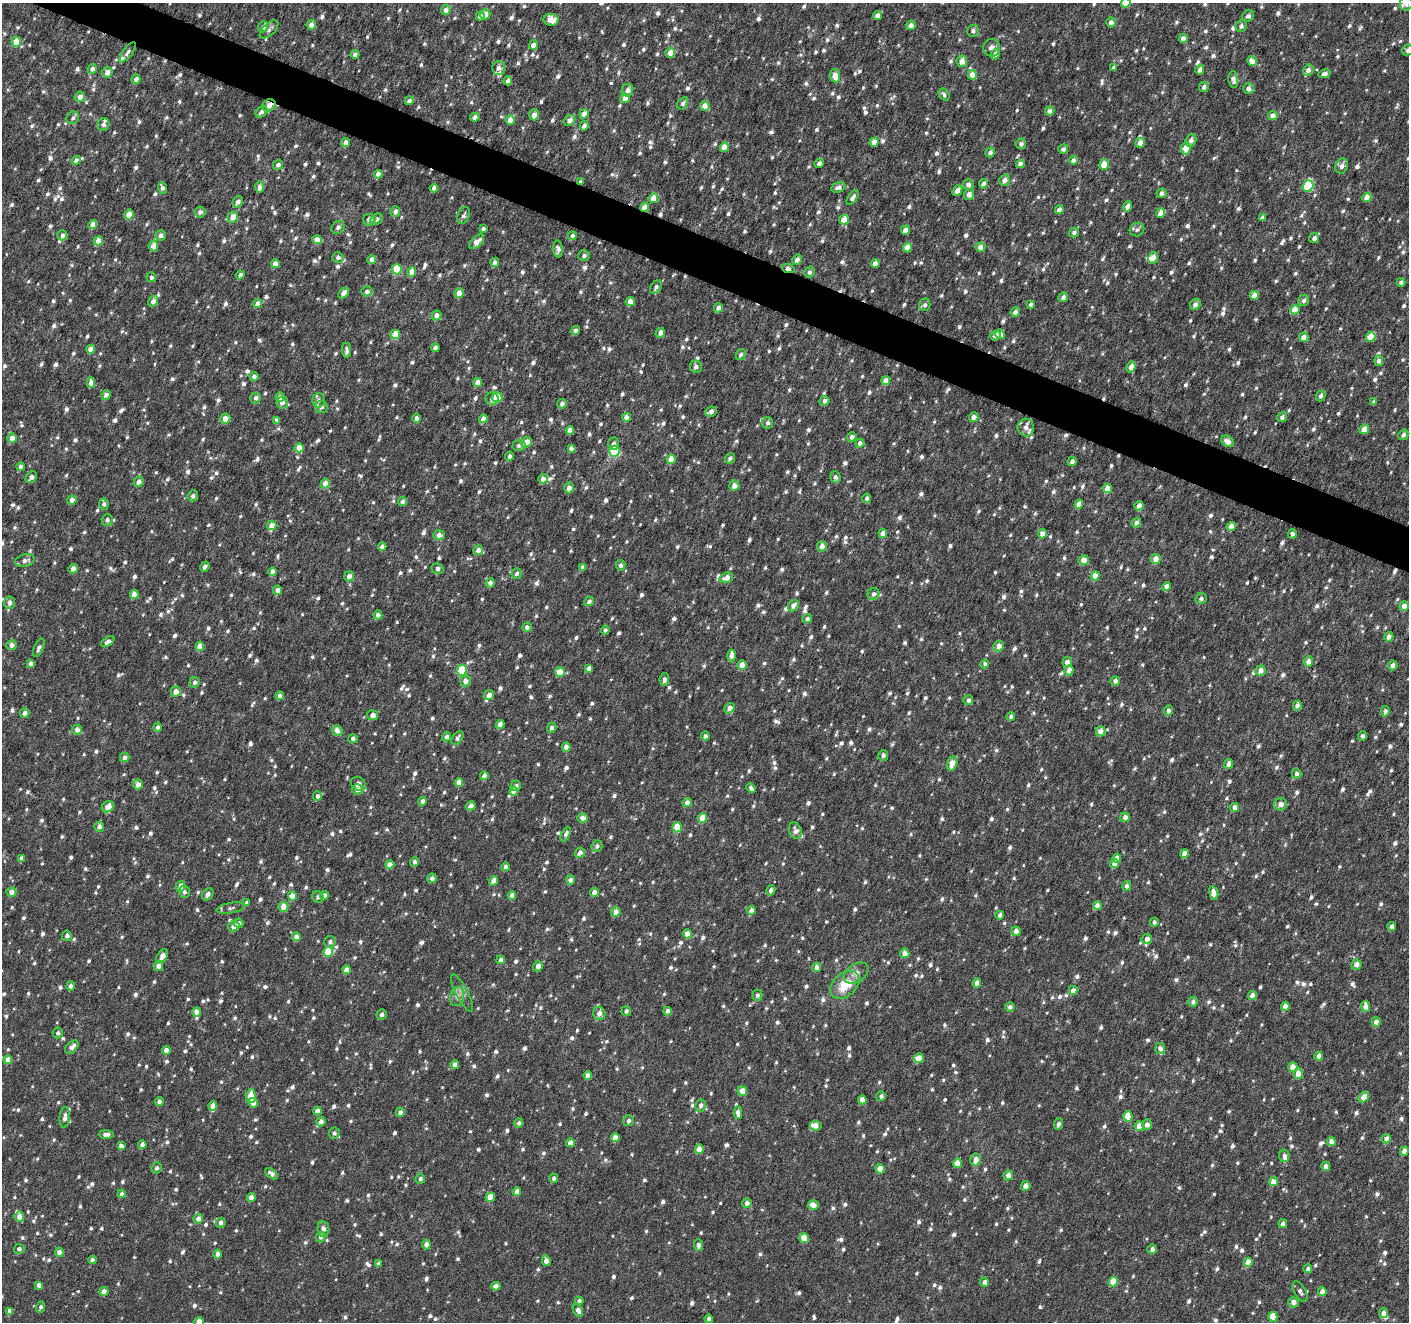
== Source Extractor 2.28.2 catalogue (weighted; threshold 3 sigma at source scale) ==
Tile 11 of 4 x 4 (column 3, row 3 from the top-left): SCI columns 2816-4222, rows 1526-2845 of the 5637 x 5756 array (HDU 1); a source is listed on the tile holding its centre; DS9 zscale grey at full resolution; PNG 1411 x 1324 px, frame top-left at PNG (2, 3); each listed source drawn as its Kron ellipse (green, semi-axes under 4 px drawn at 4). Shown black and unused: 3% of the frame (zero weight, under 4 of 8 exposures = <1% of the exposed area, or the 3 px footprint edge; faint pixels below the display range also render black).
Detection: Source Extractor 2.28.2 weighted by HDU 2 'WHT'; one run over the whole footprint, this tile lists its part. Background 0.00264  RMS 0.0016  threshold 0.00663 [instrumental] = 3 sigma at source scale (4.09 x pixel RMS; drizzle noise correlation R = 1.36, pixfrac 0.8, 0.0396/0.0396 arcsec/px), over >= 5 px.
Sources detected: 1752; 1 too faint to see at this stretch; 2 cosmic-ray / hot-pixel residue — neither listed nor drawn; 26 inside a brighter listed object's ellipse — not listed separately; of the other 1723, all 500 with FLUX_AUTO >= 0.459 (the completeness limit of this list) listed and drawn (1223 fainter detections not listed), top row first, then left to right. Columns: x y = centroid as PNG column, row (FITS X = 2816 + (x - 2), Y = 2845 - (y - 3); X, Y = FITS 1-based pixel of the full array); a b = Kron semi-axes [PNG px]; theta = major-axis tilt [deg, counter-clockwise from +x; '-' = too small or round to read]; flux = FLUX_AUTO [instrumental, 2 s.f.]
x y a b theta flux
1126 3 5 4 - 3
1406 4 7 6 - 0.49
446 10 5 4 - 0.88
485 14 5 5 - 1.2
480 16 4 4 - 0.74
877 16 4 4 - 1.1
1248 16 6 5 - 0.57
551 20 7 5 -10 2
1111 22 5 4 - 0.83
311 25 5 4 - 0.89
911 25 5 4 - 0.84
1241 26 6 5 - 0.53
263 27 5 5 - 0.52
269 29 11 6 43 0.51
973 31 6 6 - 0.51
1183 38 4 4 - 0.87
16 42 5 4 - 2.2
533 45 5 4 - 1.1
992 48 8 8 - 0.76
1408 50 6 5 - 0.57
128 52 12 4 53 0.53
670 53 5 5 - 1.5
355 54 4 4 - 0.61
995 54 5 4 - 1.1
962 61 5 5 - 1.2
1252 61 5 4 - 1.7
1114 67 4 4 - 0.72
498 68 7 6 - 0.82
92 69 5 4 - 0.55
1200 70 5 4 - 0.81
1308 70 6 5 - 0.82
107 72 5 5 - 1.1
1325 74 6 4 13 0.6
972 75 4 4 - 1.7
835 76 6 5 - 1.8
136 79 5 4 - 0.66
1233 79 8 5 -85 0.73
508 81 4 4 - 0.92
1204 87 5 5 - 0.55
1248 88 5 5 - 0.72
627 90 6 5 - 0.8
944 95 6 5 - 0.48
80 97 5 5 - 1
625 98 5 4 - 1.5
409 101 4 4 - 0.75
683 103 7 4 57 0.46
269 105 7 6 - 1.2
705 106 5 5 - 1.3
1050 111 4 4 - 0.8
261 112 6 4 40 0.63
584 114 5 4 - 1.1
534 115 5 4 - 1.1
1273 116 4 4 - 1.2
475 117 4 4 - 0.8
73 118 7 5 48 0.5
510 120 5 4 - 1.5
570 120 6 5 - 0.8
103 125 6 6 - 0.57
584 126 5 4 - 0.77
1191 140 6 5 - 0.83
874 142 4 4 - 1.4
346 143 4 4 - 0.85
1140 143 5 4 - 0.95
1021 144 5 5 - 0.54
724 147 5 4 - 1.8
1186 148 6 5 - 2.2
1063 149 5 5 - 0.52
990 152 5 4 - 0.65
76 160 5 4 - 0.55
1073 160 4 4 - 0.55
819 163 5 4 - 0.48
1020 164 4 4 - 0.9
278 165 5 4 - 0.58
1104 165 5 4 - 3
1342 166 8 6 65 0.81
378 174 4 4 - 1.2
1005 180 6 5 - 0.9
580 182 4 4 - 0.52
983 184 5 4 - 0.7
969 185 5 5 - 0.84
1308 186 6 5 - 8.9
259 187 5 4 - 0.95
838 187 7 5 18 0.7
162 188 6 4 -71 0.57
434 188 4 4 - 0.84
957 190 6 4 49 1.1
1161 193 5 4 - 0.68
969 194 5 5 - 0.97
853 197 8 4 56 0.64
1367 197 4 4 - 1.8
653 198 5 4 - 1.8
238 202 6 4 59 0.65
1127 206 5 4 - 0.69
645 207 4 4 - 1.8
1059 210 4 4 - 0.95
200 212 5 5 - 0.65
395 212 5 5 - 0.67
1161 213 4 4 - 1.7
129 214 5 4 - 1.9
464 215 9 5 64 0.46
233 217 5 5 - 1.6
1262 218 4 4 - 0.6
377 219 6 5 - 0.47
369 220 6 6 - 0.89
844 220 5 5 - 2.1
93 224 4 4 - 1.3
338 227 7 6 - 0.55
483 229 4 4 - 0.5
905 230 5 4 - 1.2
1137 230 7 6 - 0.47
1074 233 5 4 - 0.51
62 235 5 5 - 0.55
161 236 5 5 - 0.57
572 236 4 4 - 0.55
1314 238 5 5 - 0.61
317 240 4 4 - 1.3
98 241 4 4 - 2.2
477 242 9 5 42 1.3
153 246 5 5 - 1.4
980 247 5 4 - 0.86
907 248 5 4 - 2.2
558 249 8 4 -86 0.54
584 255 6 5 - 0.46
338 258 5 5 - 0.47
1153 258 6 5 - 0.96
372 259 4 4 - 0.84
797 260 5 4 - 0.84
495 262 4 4 - 0.68
875 263 4 4 - 1.1
275 264 4 4 - 1
788 268 6 4 -18 0.85
397 269 5 5 - 5.6
412 272 5 4 - 1.7
809 272 5 5 - 0.48
240 275 4 4 - 0.58
151 277 5 5 - 0.5
1401 282 4 4 - 0.48
656 287 7 5 59 0.48
367 291 5 5 - 0.68
344 293 6 4 47 1
459 293 5 4 - 1.3
1254 295 4 4 - 1.6
1063 297 5 4 - 0.56
1304 300 6 5 - 0.51
153 301 6 5 - 0.66
630 301 5 4 - 1
258 303 4 4 - 1.2
1031 304 4 3 - 0.48
1195 304 6 5 - 0.95
925 305 6 5 - 0.46
718 308 5 4 - 1.1
1295 310 5 4 - 2.4
1015 312 5 4 - 0.62
437 315 5 4 - 0.68
575 330 4 4 - 0.56
660 333 5 4 - 0.85
395 334 5 4 - 2.4
1000 334 5 4 - 0.88
995 336 5 5 - 0.67
1304 337 5 4 - 1.2
1371 337 5 5 - 3.8
435 348 4 4 - 0.51
91 349 4 4 - 1.3
347 350 7 4 -83 0.54
741 354 5 4 - 0.48
1379 361 5 4 - 0.62
696 367 6 6 - 0.61
1131 367 5 4 - 0.97
254 376 4 4 - 0.62
886 381 4 4 - 1.9
478 382 4 4 - 1.2
91 383 5 4 - 0.9
106 395 5 4 - 0.78
1321 396 5 4 - 0.47
280 397 4 4 - 0.91
497 397 5 5 - 3.4
256 398 6 5 - 0.57
492 399 6 6 - 0.63
319 400 7 6 - 0.65
825 401 5 5 - 0.61
282 402 6 6 - 0.87
1374 402 4 3 - 0.48
562 404 5 4 - 0.51
321 407 6 6 - 0.61
711 412 6 5 - 0.8
626 417 4 4 - 0.73
974 417 5 4 - 0.84
1282 417 5 4 - 0.49
225 418 5 5 - 1.5
417 418 4 4 - 0.61
483 419 4 4 - 1.3
277 420 4 4 - 0.51
768 423 6 5 - 0.48
1026 428 9 8 - 0.77
1364 429 5 4 - 1.7
570 430 4 4 - 1.1
1403 435 5 5 - 0.55
852 437 5 4 - 0.56
12 438 5 4 - 1.2
1228 441 7 5 -35 0.96
526 442 6 4 42 1.8
860 443 4 4 - 0.59
614 444 6 5 - 0.49
519 445 6 5 - 0.47
299 448 4 4 - 2.2
571 448 4 4 - 0.6
615 451 5 5 - 8.8
509 456 4 4 - 0.54
730 458 5 4 - 0.48
671 459 5 4 - 2.1
1072 461 5 4 - 0.7
21 467 4 4 - 0.68
31 477 6 4 47 0.57
835 477 6 5 - 0.59
543 479 5 4 - 0.92
139 482 5 5 - 0.81
325 484 5 4 - 1.8
734 486 5 5 - 1
569 488 5 5 - 0.82
1108 488 4 4 - 1.6
193 496 5 5 - 0.48
867 498 4 4 - 0.48
72 500 4 4 - 0.88
402 501 5 4 - 0.52
104 504 6 5 - 0.53
1079 504 4 4 - 1.3
1139 506 5 4 - 0.8
107 520 6 5 - 0.46
1136 523 5 4 - 0.49
272 525 5 4 - 1.6
1231 526 4 4 - 1.2
883 533 4 4 - 1.1
1042 534 4 4 - 1.2
1292 534 5 4 - 0.5
439 535 6 5 - 1
822 546 5 5 - 1
382 547 4 4 - 0.62
478 550 5 5 - 0.98
1156 559 5 4 - 1.5
25 560 10 6 14 0.67
1084 560 5 5 - 1.2
621 565 5 5 - 0.49
205 567 5 3 - 0.46
583 567 4 4 - 0.83
73 569 5 4 - 0.82
437 569 6 5 - 0.52
273 572 4 4 - 1.1
517 573 5 5 - 0.55
349 576 5 4 - 0.87
1095 576 4 4 - 1.7
726 578 7 5 20 0.97
490 583 4 4 - 0.73
1166 586 4 4 - 1
277 590 4 4 - 0.83
134 594 4 4 - 1.7
873 594 6 5 - 0.59
1201 599 6 5 - 0.47
589 601 5 4 - 0.53
10 603 6 5 - 0.71
793 606 6 5 - 0.91
1404 606 5 4 - 1.3
378 615 4 4 - 0.75
807 619 4 4 - 0.46
527 627 4 4 - 0.66
605 630 4 4 - 0.46
1389 637 5 4 - 0.86
108 642 7 4 37 0.54
12 645 5 5 - 0.77
200 646 4 4 - 1.6
999 646 5 5 - 1.1
39 648 10 4 66 0.5
732 655 6 4 87 1
1308 661 5 5 - 1.1
1067 662 5 5 - 0.76
31 663 4 4 - 0.71
985 664 4 4 - 0.49
742 665 5 4 - 1.3
1393 665 5 4 - 0.72
589 668 4 4 - 0.68
462 670 5 5 - 5.5
1069 671 5 4 - 1.3
1260 671 5 5 - 1
560 672 5 5 - 1.9
664 679 6 4 81 0.48
465 681 5 5 - 0.94
1115 681 5 5 - 0.69
194 682 5 5 - 0.51
176 691 5 5 - 1.1
489 695 5 4 - 1.1
280 696 4 4 - 0.66
968 700 5 5 - 0.59
1297 705 5 4 - 0.76
729 708 5 4 - 1.1
1168 710 5 4 - 0.6
1385 711 5 4 - 0.48
25 713 5 4 - 0.75
372 715 6 5 - 0.71
1011 716 4 4 - 0.48
500 724 4 4 - 1.1
158 727 4 4 - 0.59
552 728 5 4 - 0.47
77 730 5 4 - 0.96
337 731 5 5 - 1
1101 731 5 5 - 1.1
705 736 4 4 - 0.48
1362 736 5 4 - 0.49
447 737 4 4 - 0.55
457 738 8 5 50 0.48
353 739 5 4 - 0.53
566 747 4 4 - 0.9
883 755 5 5 - 0.52
125 757 5 5 - 0.6
952 763 7 5 75 1.5
1228 764 5 4 - 0.93
1296 773 5 5 - 0.48
484 776 4 4 - 0.86
459 782 4 4 - 1.3
138 784 5 5 - 1.2
358 784 8 6 -41 0.72
516 786 5 5 - 0.53
751 788 5 4 - 0.47
358 790 5 5 - 0.88
514 791 4 4 - 1
317 796 5 4 - 0.48
422 801 4 4 - 0.69
687 803 5 4 - 0.81
1281 804 6 6 - 0.9
471 806 4 4 - 0.92
108 807 6 5 - 1.2
1235 807 5 4 - 0.9
1125 817 5 4 - 0.79
583 818 5 5 - 0.79
702 818 5 4 - 2
99 827 5 5 - 0.85
677 827 5 4 - 3.4
795 831 8 6 -69 0.82
566 834 8 4 65 0.47
597 846 6 5 - 0.51
580 853 5 4 - 0.97
1184 853 4 4 - 1
22 858 4 4 - 0.77
1117 858 4 4 - 0.99
414 862 5 4 - 0.55
1114 863 4 4 - 1.1
390 865 4 4 - 1.1
506 867 4 4 - 0.58
432 878 5 4 - 0.59
570 880 4 4 - 0.78
494 881 5 4 - 1.1
181 886 5 4 - 1
1127 886 5 4 - 0.52
771 890 5 4 - 0.61
11 892 5 4 - 0.95
184 892 6 5 - 0.46
594 892 4 4 - 0.98
1214 893 7 4 -78 1.3
208 894 6 5 - 0.57
324 895 4 4 - 0.55
512 895 4 4 - 0.83
292 896 4 4 - 1.6
318 897 6 5 - 0.49
247 903 4 4 - 0.57
1097 905 4 4 - 0.8
283 907 5 5 - 1.4
231 908 14 5 10 0.52
751 910 5 4 - 0.76
616 912 5 5 - 0.9
1000 915 4 4 - 0.74
1154 922 4 4 - 0.46
239 923 5 4 - 0.62
234 926 6 5 - 0.98
1392 926 4 4 - 0.62
1016 931 5 4 - 0.94
687 934 4 4 - 1.8
67 936 5 5 - 0.55
296 937 4 4 - 1.1
1147 939 5 5 - 0.72
330 942 6 6 - 0.52
328 952 5 4 - 3.5
905 953 5 4 - 1.1
162 956 7 5 57 1.1
501 960 4 4 - 0.76
1356 965 5 5 - 0.99
158 966 5 4 - 0.84
538 966 5 5 - 0.85
817 967 4 4 - 0.77
346 970 4 4 - 1.2
856 973 13 9 34 1.1
977 983 4 4 - 0.97
845 985 17 11 41 3.8
70 986 5 4 - 0.55
1073 990 4 4 - 0.88
462 993 21 6 -62 0.91
757 995 5 5 - 0.48
1252 995 4 4 - 0.95
457 997 10 7 75 0.7
1193 1002 5 5 - 0.56
1285 1006 4 4 - 1.2
1366 1006 6 4 -85 1.1
1010 1007 5 5 - 0.5
626 1011 5 4 - 0.46
667 1011 4 4 - 0.76
197 1012 4 4 - 0.92
599 1013 7 6 - 1.2
382 1014 5 5 - 0.48
1376 1022 5 4 - 0.94
58 1033 5 5 - 0.47
72 1047 8 5 43 0.9
1160 1049 5 5 - 0.76
166 1050 4 4 - 0.99
1319 1056 4 4 - 0.99
919 1058 5 4 - 1.2
8 1060 4 4 - 1.3
455 1065 4 4 - 0.87
1293 1067 4 4 - 1.8
1298 1073 5 5 - 1.4
588 1075 4 4 - 0.85
742 1091 5 4 - 1.4
251 1096 7 5 88 2.5
881 1096 5 4 - 0.47
1364 1097 6 4 56 1.4
862 1100 4 4 - 1.3
159 1102 4 4 - 0.7
253 1103 5 4 - 1.5
701 1105 6 5 - 0.48
213 1106 5 4 - 1.1
317 1111 4 4 - 1.1
400 1112 4 4 - 0.66
738 1113 6 4 -86 1.1
1128 1116 5 4 - 2.5
65 1117 11 5 84 0.75
629 1121 5 5 - 0.49
321 1122 5 4 - 0.81
519 1123 5 4 - 0.46
1059 1124 6 4 66 0.49
1147 1125 5 5 - 0.88
816 1126 6 5 - 1
1139 1126 5 4 - 1.4
334 1133 6 5 - 0.46
106 1134 7 4 -1 0.68
615 1137 4 4 - 1.4
1386 1139 5 4 - 0.96
1331 1141 4 4 - 0.83
570 1143 4 4 - 1.2
142 1145 4 4 - 0.72
121 1146 4 4 - 0.66
699 1149 4 4 - 1.4
1404 1151 5 4 - 1
1284 1156 6 5 - 0.61
976 1160 6 5 - 1.1
957 1163 5 4 - 1.2
1326 1166 4 4 - 0.82
157 1168 5 5 - 0.46
880 1169 4 4 - 1.6
271 1174 7 4 -35 0.7
1008 1175 5 4 - 0.94
554 1178 5 4 - 0.49
420 1179 5 5 - 0.49
1273 1182 4 4 - 1.2
1026 1186 5 5 - 0.85
517 1192 4 4 - 1.2
122 1194 4 4 - 0.56
251 1197 4 4 - 1
490 1197 4 4 - 2.1
747 1203 5 4 - 0.67
813 1205 5 5 - 1.1
19 1217 5 5 - 1.1
198 1219 5 5 - 0.97
221 1223 5 5 - 0.54
1283 1224 4 4 - 0.74
323 1229 8 6 -84 0.58
321 1237 5 4 - 0.54
804 1238 5 4 - 2.4
426 1244 5 4 - 0.8
698 1245 6 4 -87 0.63
19 1249 5 5 - 0.48
1152 1249 5 4 - 0.57
59 1252 5 4 - 0.77
218 1254 4 4 - 1
92 1260 4 4 - 0.47
546 1261 5 4 - 0.9
1248 1262 4 4 - 1.6
378 1263 4 4 - 0.48
1308 1269 4 4 - 0.55
985 1282 4 4 - 0.58
1113 1282 5 4 - 2.7
39 1285 4 4 - 0.95
496 1286 4 4 - 0.9
104 1291 4 4 - 1
1322 1291 5 4 - 0.87
1300 1292 11 6 -60 0.55
579 1301 4 4 - 0.47
1293 1302 5 5 - 0.91
41 1307 6 4 70 0.52
578 1310 7 4 -59 0.8
10 1311 4 4 - 0.89
1383 1313 5 4 - 0.79
1273 1317 5 4 - 2.2
709 1319 4 4 - 0.74
199 1322 4 4 - 1.6
Overlapping masked pixels (flux is a lower limit): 4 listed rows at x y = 269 105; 580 182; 645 207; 788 268
Isophote crosses this tile's border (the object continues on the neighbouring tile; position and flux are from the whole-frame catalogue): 4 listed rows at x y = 1126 3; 1406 4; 1408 50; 199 1322